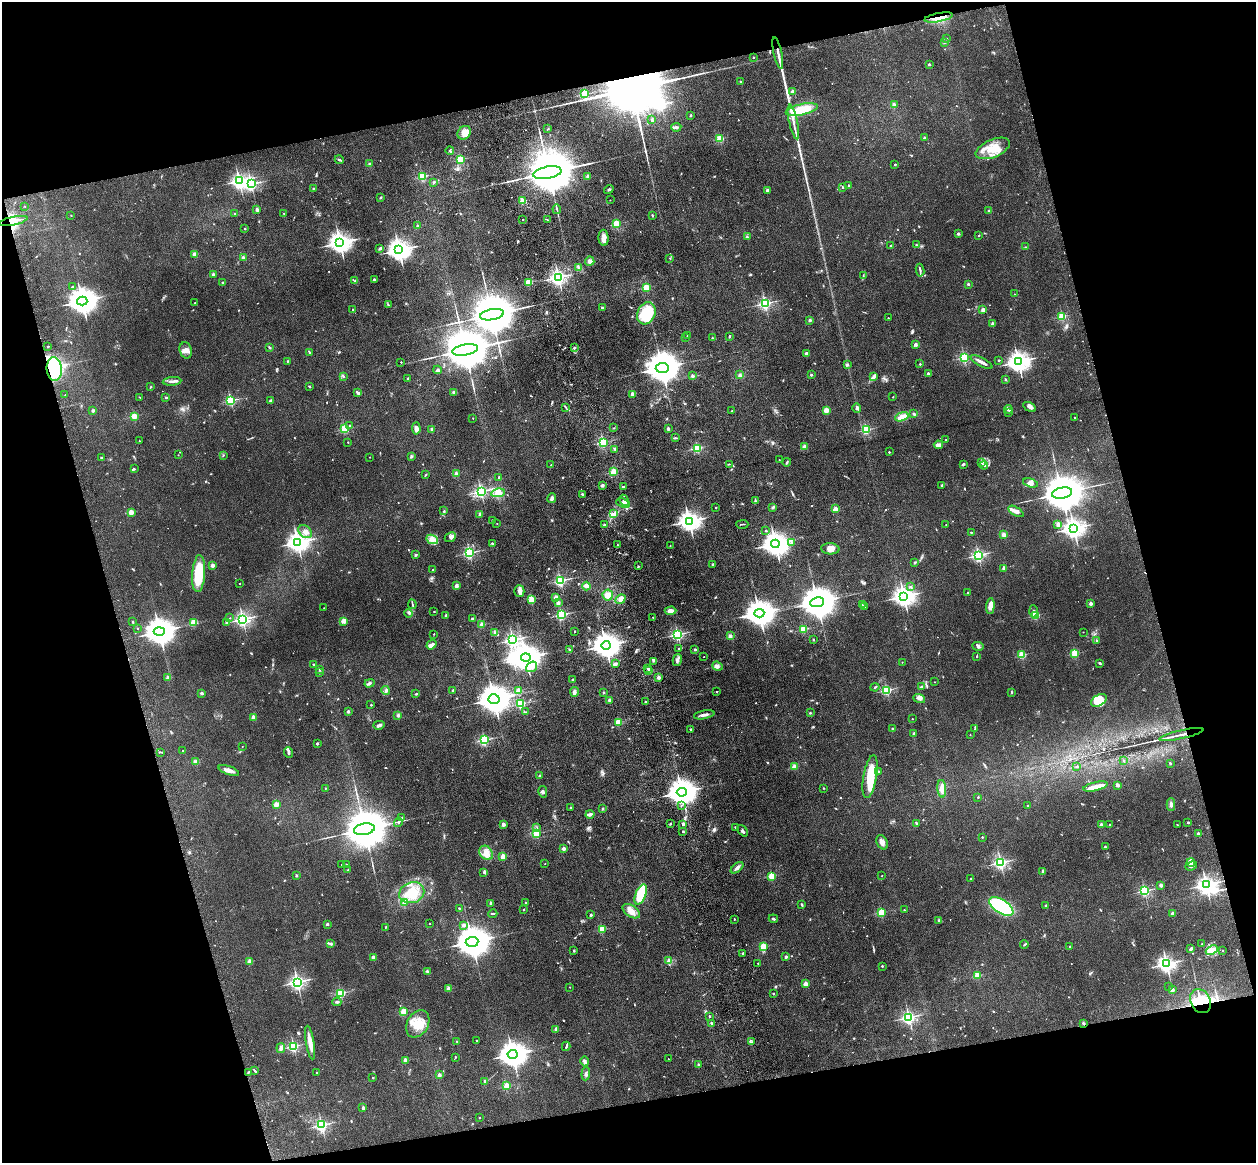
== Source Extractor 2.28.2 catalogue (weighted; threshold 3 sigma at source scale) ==
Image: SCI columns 115-5128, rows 285-4925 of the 5242 x 5094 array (HDU 1 of 3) = the unmasked area's bounding box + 8 px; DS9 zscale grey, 4 x 4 block average (1 PNG px = mean of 4 x 4 image px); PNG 1258 x 1165 px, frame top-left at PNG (2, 2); each listed source drawn as its Kron ellipse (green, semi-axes under 4 px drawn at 4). Shown black and unused: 30% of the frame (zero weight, under 3 of 4 exposures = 6% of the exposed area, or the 3 px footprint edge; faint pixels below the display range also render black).
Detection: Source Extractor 2.28.2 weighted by HDU 2 'WHT'. Background 0.0963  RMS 0.0067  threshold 0.0302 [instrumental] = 3 sigma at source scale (4.5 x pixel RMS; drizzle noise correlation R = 1.50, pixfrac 1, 0.05/0.05 arcsec/px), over >= 5 px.
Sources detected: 859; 12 inside a brighter object's white glare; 3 cosmic-ray / hot-pixel residue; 5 long thin detections or spike segments (spike, bleed or trail) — neither listed nor drawn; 8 coinciding with a brighter row at this scale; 31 inside a brighter listed object's ellipse — not listed separately; of the other 800, all 500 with FLUX_AUTO >= 2.46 (the completeness limit of this list) listed and drawn (300 fainter detections not listed), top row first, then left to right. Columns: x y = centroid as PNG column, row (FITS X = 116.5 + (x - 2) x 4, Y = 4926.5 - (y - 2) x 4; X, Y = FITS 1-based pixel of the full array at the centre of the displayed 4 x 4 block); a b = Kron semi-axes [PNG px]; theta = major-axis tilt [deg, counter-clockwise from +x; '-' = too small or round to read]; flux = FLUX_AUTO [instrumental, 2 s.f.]
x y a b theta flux
939 17 14 3 11 35
946 39 2 2 - 5.4
945 42 2 2 - 3.1
778 53 16 2 -78 18
753 57 2 2 - 7.3
929 64 2 2 - 22
741 82 2 2 - 10
792 91 2 2 - 62
585 94 2 2 - 290
894 105 2 2 - 73
802 109 16 5 12 120
690 116 4 2 - 2.8
652 120 3 2 - 6.1
793 122 17 2 -78 32
676 127 5 2 - 6
548 129 3 2 - 2.9
464 133 7 6 - 48
924 138 2 2 - 16
720 139 2 2 - 260
993 148 18 9 23 92
450 151 4 2 - 4.4
461 159 2 2 - 280
339 160 4 2 - 5.9
370 164 2 2 - 35
895 164 2 2 - 12
547 173 14 6 10 45000
423 176 2 2 - 300
588 177 2 2 - 69
239 181 2 2 - 1400
434 182 3 2 - 4.4
251 184 2 2 - 880
849 185 2 2 - 15
843 187 2 2 - 3.3
313 188 2 2 - 3.5
609 190 5 2 - 5
768 191 4 3 - 8.9
380 198 3 2 - 3.2
610 200 2 2 - 3
522 201 2 2 - 170
25 206 2 2 - 3.7
557 209 5 2 - 5.2
257 210 2 2 - 53
989 211 3 2 - 3.5
234 213 2 2 - 3.1
284 213 2 2 - 5.6
71 215 2 2 - 5.3
652 215 3 2 - 3.1
523 219 2 2 - 4.7
547 220 3 2 - 4
13 221 14 2 12 27
617 224 2 2 - 320
417 226 3 2 - 4.7
245 229 2 2 - 9
958 234 2 2 - 27
979 235 2 2 - 12
747 237 3 2 - 3.7
604 238 8 5 -88 21
340 243 4 3 - 3500
891 245 2 2 - 9.1
916 245 2 2 - 3
1025 247 2 2 - 2.5
380 248 4 2 - 8.2
399 250 4 3 - 3500
194 254 2 2 - 61
243 258 2 2 - 16
670 258 2 2 - 2.6
590 261 4 4 - 11
579 268 2 2 - 3.4
920 270 6 2 -83 7.8
213 275 2 2 - 47
863 276 3 2 - 2.6
558 277 2 2 - 1400
355 280 3 2 - 4
374 280 2 2 - 42
528 282 2 2 - 210
223 283 4 2 - 3.8
968 284 2 2 - 13
72 287 3 2 - 3.6
646 287 2 2 - 230
1014 294 2 2 - 2.6
82 301 5 4 - 6700
195 303 2 2 - 2.7
765 303 2 2 - 910
388 305 2 2 - 2.5
602 308 2 2 - 7.2
353 309 2 2 - 11
983 310 2 2 - 79
646 313 11 8 63 170
492 315 12 5 10 32000
1062 316 2 2 - 320
888 318 2 2 - 5
810 320 2 2 - 35
993 324 2 2 - 71
688 336 2 2 - 4
686 337 4 2 - 3
729 337 2 2 - 6.4
712 338 3 2 - 5
915 345 2 2 - 53
48 346 2 2 - 11
270 347 3 2 - 5
574 348 2 2 - 12
186 350 8 6 -75 22
465 350 13 5 10 35000
309 352 2 2 - 9.1
806 353 2 2 - 41
964 357 2 2 - 540
999 360 3 2 - 2.9
287 361 2 2 - 7
401 362 2 2 - 6.3
981 362 12 3 -29 26
1018 362 4 3 - 3100
920 364 2 2 - 10
847 365 3 2 - 5.2
662 368 6 5 - 11000
54 369 11 7 -83 320
437 370 4 3 - 7.5
928 374 2 2 - 35
740 375 2 2 - 2.6
811 375 2 2 - 20
343 376 4 2 - 3.6
693 376 3 2 - 6.6
873 377 3 2 - 5.7
408 378 2 2 - 20
1006 379 3 2 - 3.5
172 381 9 2 5 12
309 386 3 2 - 3.6
150 387 2 2 - 2.6
358 393 3 2 - 11
454 393 4 4 - 11
633 394 2 2 - 97
65 395 2 2 - 3.3
140 397 3 2 - 2.5
166 397 2 2 - 4.9
893 397 2 2 - 3.6
231 401 2 2 - 520
270 401 3 2 - 7.2
566 407 3 2 - 3.7
1029 407 7 3 -31 15
857 408 4 2 - 5.7
1008 409 4 3 - 7.7
826 410 2 2 - 130
93 411 2 2 - 36
732 411 2 2 - 2.9
1009 413 3 2 - 2.9
914 414 3 2 - 6.2
134 416 2 2 - 180
902 417 7 3 20 38
1075 417 2 2 - 3.6
473 418 2 2 - 2.8
349 425 2 2 - 4.8
416 428 6 3 -86 16
614 428 2 2 - 2.9
345 429 2 2 - 310
432 429 2 2 - 24
668 429 2 2 - 42
866 430 2 2 - 390
675 438 3 2 - 5.7
946 440 2 2 - 2.6
139 441 2 2 - 2.8
348 442 2 2 - 4
603 442 2 2 - 500
938 445 4 3 - 17
804 447 3 3 - 11
697 448 2 2 - 410
615 449 3 2 - 4.2
889 452 2 2 - 8.6
178 455 2 2 - 2.9
223 455 3 2 - 2.5
370 457 2 2 - 2.7
412 457 3 2 - 4.4
101 458 2 2 - 11
779 460 2 2 - 2.5
787 462 4 2 - 4.4
982 463 4 2 - 3.6
729 464 2 2 - 3.2
963 464 3 2 - 6.7
551 465 2 2 - 4.7
984 465 4 2 - 4.4
134 469 3 2 - 3.9
614 472 2 2 - 260
456 474 2 2 - 61
426 475 3 2 - 4.1
499 477 2 2 - 11
1030 483 8 4 -16 19
602 485 2 2 - 57
942 485 2 2 - 6.7
623 487 2 2 - 3.6
481 491 2 2 - 940
498 493 7 4 8 22
1062 493 10 5 10 23000
582 494 3 2 - 6.2
552 498 5 3 - 12
624 500 6 3 -59 14
755 501 4 2 - 4.8
623 503 7 3 -19 31
773 507 3 2 - 6
716 508 2 2 - 5.2
835 509 2 2 - 120
444 511 3 2 - 3
1016 511 8 3 -31 18
131 512 2 2 - 120
480 514 2 2 - 54
614 514 3 2 - 5.6
493 520 3 2 - 3
689 521 3 3 - 3100
497 524 2 2 - 3.7
742 524 6 2 0 4.1
946 524 2 2 - 2.9
1058 524 3 3 - 14
604 525 2 2 - 26
1074 528 3 3 - 2900
766 531 2 2 - 7.3
305 532 7 5 -40 24
971 532 2 2 - 8.5
1004 535 4 3 - 13
450 537 6 4 24 15
432 539 6 4 -23 20
298 542 3 3 - 2700
792 543 2 2 - 14
492 544 3 2 - 3.5
775 544 4 4 - 4400
617 545 2 2 - 5.6
670 546 4 2 - 2.8
830 549 9 5 -3 27
469 553 2 2 - 690
416 555 3 2 - 5.2
978 555 2 2 - 920
915 563 2 2 - 8.9
712 564 2 2 - 11
212 565 2 2 - 68
638 566 2 2 - 2.6
1004 568 2 2 - 64
433 570 2 2 - 3.8
199 574 18 6 86 170
560 581 2 2 - 720
240 584 2 2 - 4.4
456 586 2 2 - 61
586 586 4 3 - 15
911 587 4 2 - 4.4
519 591 6 5 - 17
968 593 2 2 - 18
608 595 5 5 - 30
904 596 3 3 - 2900
555 597 2 2 - 74
531 599 2 2 - 140
621 599 5 3 - 18
817 602 7 5 8 14000
558 603 4 3 - 9.7
412 604 5 2 - 5.1
1091 604 2 2 - 56
862 605 2 2 - 5.8
864 606 2 2 - 33
990 606 8 2 85 45
324 608 2 2 - 2.6
670 611 6 3 2 24
1033 611 6 2 -89 11
434 612 2 2 - 7.4
408 613 4 2 - 4.3
759 613 5 4 - 7100
446 615 2 2 - 24
562 615 2 2 - 560
1036 615 2 2 - 280
653 617 2 2 - 4.5
230 618 2 2 - 2.7
243 619 2 2 - 1200
472 619 2 2 - 16
344 621 2 2 - 130
133 622 2 2 - 12
194 623 2 2 - 210
226 623 2 2 - 16
482 625 2 2 - 110
137 628 2 2 - 4.8
803 629 2 2 - 200
574 631 2 2 - 6.6
159 632 5 4 - 7900
495 632 3 2 - 4.3
1083 632 2 2 - 3.3
434 634 2 2 - 3.5
678 634 2 2 - 730
730 636 4 3 - 9.8
513 640 2 2 - 1100
813 640 2 2 - 14
1096 640 2 2 - 11
431 645 5 3 - 16
606 645 4 4 - 5400
978 646 6 3 -4 8.7
679 648 2 2 - 3
569 649 3 2 - 3.2
695 650 2 2 - 24
1075 653 2 2 - 260
1022 655 2 2 - 250
977 656 2 2 - 2.9
704 657 2 2 - 3.2
526 658 5 4 - 6400
677 660 6 4 75 12
653 661 2 2 - 3.8
902 662 2 2 - 4.2
1100 663 2 2 - 7.1
615 664 4 3 - 10
314 665 2 2 - 15
717 666 5 4 - 15
532 667 6 4 36 74
319 669 2 2 - 5.8
647 669 2 2 - 3.2
649 670 2 2 - 46
319 672 2 2 - 21
658 677 2 2 - 54
168 678 2 2 - 60
572 680 2 2 - 5.2
935 682 2 2 - 3
370 683 5 3 - 8.4
875 687 4 2 - 3.3
921 687 3 2 - 5.4
386 690 4 4 - 10
453 690 2 2 - 16
519 690 2 2 - 95
887 690 2 2 - 530
574 692 5 3 - 14
603 692 2 2 - 3.7
716 692 2 2 - 3.1
1012 692 4 2 - 3.3
202 693 2 2 - 36
416 694 3 2 - 4.1
919 698 6 3 -19 12
494 699 6 4 5 9800
609 700 2 2 - 29
1099 700 8 5 33 83
645 702 2 2 - 17
521 704 2 2 - 430
371 705 2 2 - 9.7
348 711 2 2 - 30
525 712 3 2 - 3.5
810 713 2 2 - 3.5
398 715 4 3 - 5.9
704 715 10 2 11 16
253 717 2 2 - 66
912 719 2 2 - 5.1
618 722 2 2 - 190
379 725 6 3 15 11
975 728 3 2 - 3
691 729 2 2 - 5.4
893 729 3 2 - 3.9
914 734 2 2 - 30
1181 734 22 2 12 34
970 735 2 2 - 2.7
484 740 2 2 - 620
317 744 2 2 - 25
242 747 2 2 - 2.6
183 751 2 2 - 3.3
160 752 4 2 - 3.9
288 753 5 2 - 9.4
1123 761 2 2 - 4.4
196 762 3 3 - 12
1170 763 2 2 - 5.5
1077 766 3 2 - 3.6
794 767 2 2 - 100
229 770 11 3 -20 25
878 772 2 2 - 24
540 776 3 2 - 5.3
870 777 22 6 80 130
1117 785 2 2 - 62
1096 787 12 4 13 40
325 788 2 2 - 5
823 788 2 2 - 2.7
942 789 9 4 -86 30
543 792 6 3 -78 8.1
682 792 5 4 - 7200
978 797 2 2 - 9.3
276 804 2 2 - 81
1171 804 6 3 89 11
681 805 2 2 - 3.2
1028 805 2 2 - 10
570 808 2 2 - 9.4
603 808 3 2 - 3.5
590 814 4 3 - 12
402 818 3 2 - 3.5
398 822 5 2 - 4.5
916 823 3 2 - 3.8
1188 823 2 2 - 18
503 824 2 2 - 64
670 824 3 2 - 3.2
683 824 2 2 - 30
1177 824 2 2 - 5.2
1101 825 2 2 - 65
1109 825 2 2 - 13
735 827 2 2 - 3.8
537 828 2 2 - 3.1
364 829 10 5 9 30000
743 831 6 2 -49 7.7
683 832 2 2 - 11
536 833 2 2 - 250
1198 833 2 2 - 21
982 837 2 2 - 7.9
882 842 7 5 -64 21
1105 847 2 2 - 16
563 849 2 2 - 47
486 853 8 6 -52 30
503 857 2 2 - 130
1000 862 2 2 - 1000
1191 862 4 3 - 11
342 864 2 2 - 3.3
346 864 2 2 - 3.2
545 864 2 2 - 3.5
1191 866 6 3 19 8
737 868 7 3 40 13
348 870 2 2 - 4
1043 871 2 2 - 49
484 873 4 2 - 5.3
296 876 2 2 - 17
772 876 2 2 - 260
882 876 2 2 - 3.8
970 879 2 2 - 3.8
1161 885 2 2 - 14
1206 885 3 3 - 2300
1144 891 2 2 - 620
412 893 13 10 20 84
641 894 11 5 68 140
404 903 4 3 - 6.6
491 903 2 2 - 42
525 903 2 2 - 11
802 905 4 2 - 4.6
1046 905 2 2 - 13
1001 906 14 6 -33 350
459 908 2 2 - 8.7
523 910 2 2 - 7.2
904 910 2 2 - 3
631 911 10 5 -34 35
881 912 2 2 - 250
493 914 4 2 - 3.9
1172 914 2 2 - 44
591 915 2 2 - 15
734 919 2 2 - 6.5
773 919 5 2 - 5.3
938 920 3 2 - 3.3
327 924 2 2 - 34
430 924 2 2 - 3.3
463 925 2 2 - 34
385 927 2 2 - 6.9
602 929 2 2 - 110
472 942 6 5 - 11000
331 944 3 3 - 6.1
1024 944 4 2 - 3.8
1202 944 2 2 - 6
763 946 2 2 - 180
1070 947 2 2 - 14
1191 949 3 2 - 8.7
1212 950 6 4 23 30
1223 950 2 2 - 4.8
574 951 3 2 - 3.3
743 954 2 2 - 22
373 957 2 2 - 40
786 957 2 2 - 9.3
249 961 2 2 - 74
669 961 2 2 - 77
758 963 2 2 - 2.6
1166 964 3 2 - 1900
882 966 2 2 - 15
427 971 3 2 - 4.2
977 975 2 2 - 180
297 982 2 2 - 1400
805 984 2 2 - 81
1168 986 2 2 - 3.1
570 987 2 2 - 3.5
448 988 2 2 - 73
1172 990 2 2 - 73
341 993 2 2 - 420
773 994 3 2 - 2.6
1200 1001 13 10 -61 120
337 1002 4 3 - 6.2
404 1011 2 2 - 180
709 1016 2 2 - 11
909 1017 2 2 - 990
711 1023 2 2 - 18
1083 1023 3 2 - 4.1
418 1024 14 10 59 74
556 1029 2 2 - 34
477 1041 2 2 - 3.6
310 1042 17 3 -80 41
457 1042 3 2 - 3.9
751 1042 3 2 - 3.9
293 1046 2 2 - 570
566 1046 4 2 - 6.6
281 1048 5 3 - 13
513 1054 5 4 - 5700
455 1057 3 2 - 3
668 1059 2 2 - 4.1
405 1060 2 2 - 68
585 1061 5 3 - 11
698 1065 2 2 - 26
255 1071 4 2 - 4.8
249 1072 3 2 - 4.5
317 1073 2 2 - 8.5
586 1074 7 3 85 8.7
439 1075 2 2 - 36
373 1078 2 2 - 8.5
485 1081 2 2 - 36
506 1086 2 2 - 160
363 1108 3 2 - 8.5
479 1118 2 2 - 3.6
322 1125 2 2 - 890
Overlapping masked pixels (flux is a lower limit): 6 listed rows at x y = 939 17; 778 53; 13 221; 54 369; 1181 734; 1200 1001
Diffuse or blended objects may show on this block-average render without a row.